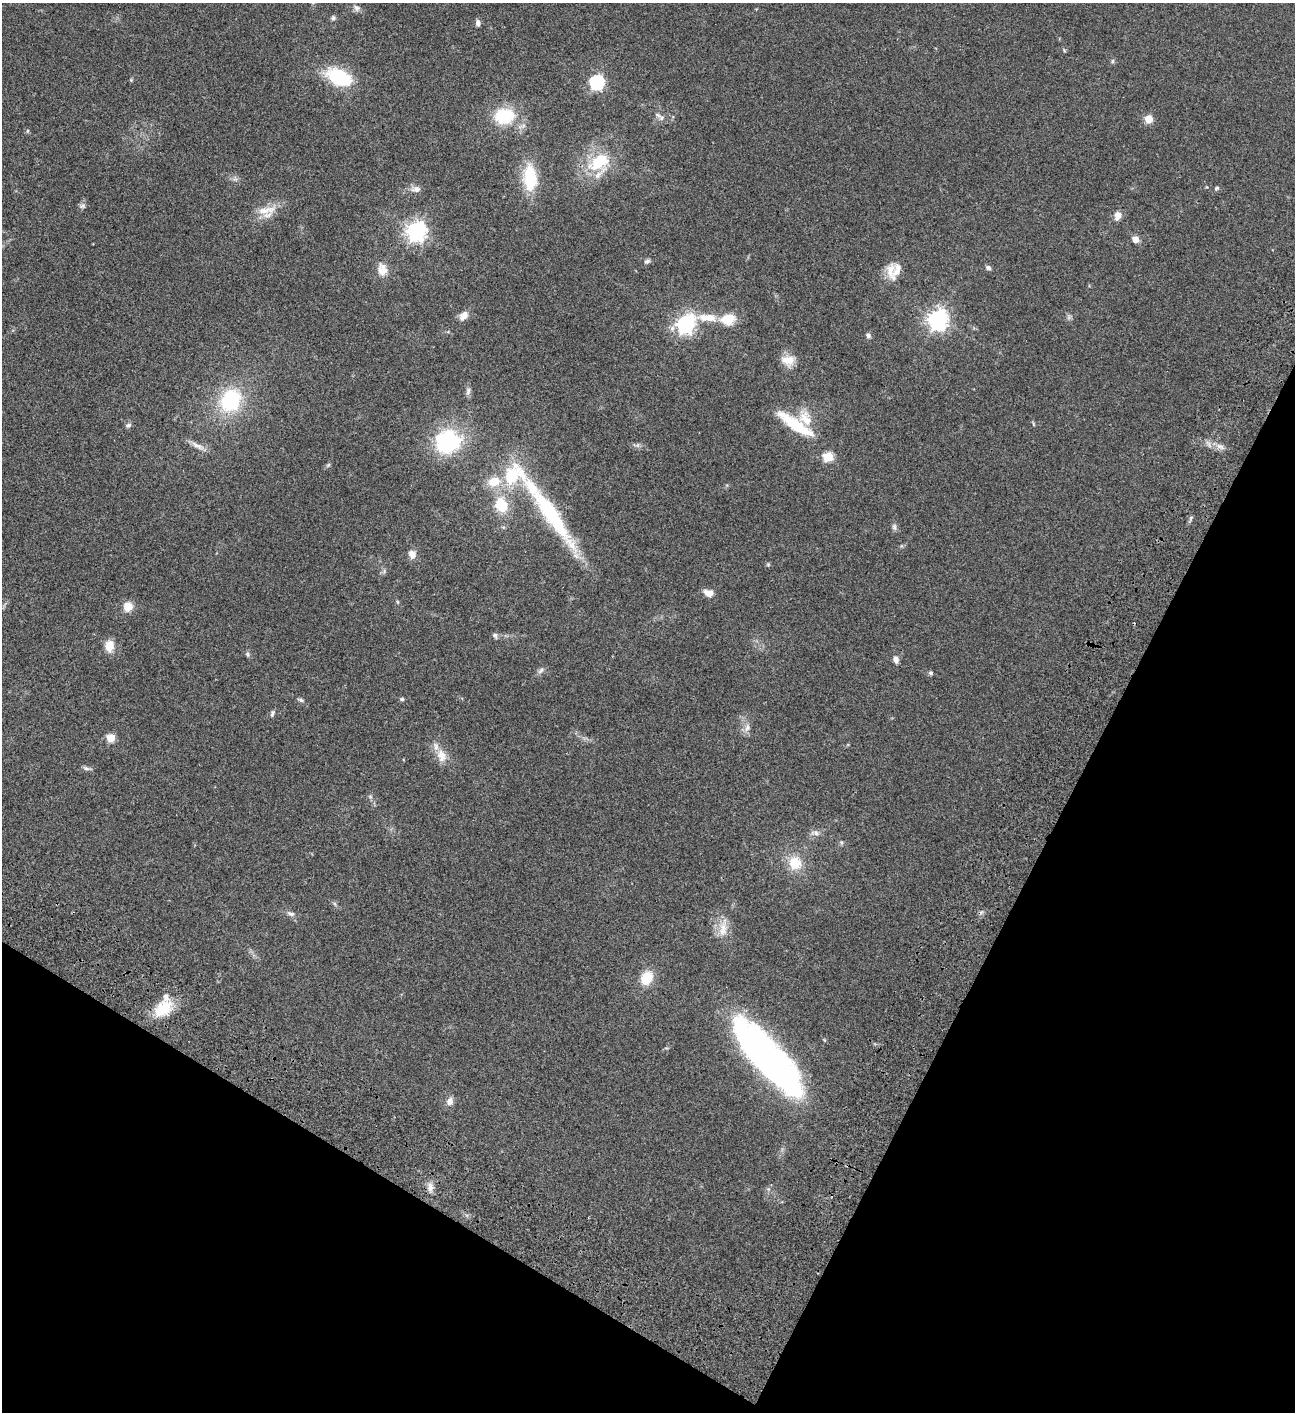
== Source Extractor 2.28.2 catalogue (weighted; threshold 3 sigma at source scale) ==
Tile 15 of 4 x 4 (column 3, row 4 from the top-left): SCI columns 3091-4383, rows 203-1612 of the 6050 x 6048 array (HDU 1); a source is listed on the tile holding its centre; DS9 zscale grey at full resolution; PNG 1297 x 1414 px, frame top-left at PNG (2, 3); no overlay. Shown black and unused: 26% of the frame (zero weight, under 3 of 4 exposures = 13% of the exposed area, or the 3 px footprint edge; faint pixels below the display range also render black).
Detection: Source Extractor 2.28.2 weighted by HDU 2 'WHT'; one run over the whole footprint, this tile lists its part. Background 0.0652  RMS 0.0059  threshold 0.0264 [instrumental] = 3 sigma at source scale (4.5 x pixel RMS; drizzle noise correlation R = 1.50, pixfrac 1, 0.05/0.05 arcsec/px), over >= 5 px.
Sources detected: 80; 1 too faint to see at this stretch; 1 inside a brighter object's white glare — not listed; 4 inside a brighter listed object's ellipse — not listed separately; the other 74 listed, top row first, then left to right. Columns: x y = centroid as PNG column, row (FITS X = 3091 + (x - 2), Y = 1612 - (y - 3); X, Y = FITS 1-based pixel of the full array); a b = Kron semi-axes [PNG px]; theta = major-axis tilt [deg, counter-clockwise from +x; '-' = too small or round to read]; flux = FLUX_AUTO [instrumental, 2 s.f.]
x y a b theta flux
356 8 10 8 -44 2.1
333 18 6 6 - 1.1
478 23 8 5 -83 2
1113 61 6 4 88 0.82
338 77 19 11 -23 45
131 80 5 4 - 0.57
597 82 6 6 - 110
658 115 12 6 -36 2
504 116 13 10 5 38
1149 119 5 5 - 17
27 131 5 3 - 0.56
599 162 34 20 32 25
530 178 26 13 -88 27
1217 188 6 5 - 0.89
416 189 13 8 -1 3
82 206 9 7 9 1.4
266 210 32 10 11 9
1118 215 9 6 69 4.5
416 231 7 7 - 320
1135 239 6 6 - 4.4
647 261 8 5 27 1.3
988 268 7 6 - 1.5
382 269 17 13 -85 6.1
890 271 22 10 83 7.3
464 316 11 7 49 4.9
708 318 37 11 -5 14
728 319 12 10 8 14
938 319 7 7 - 330
685 324 7 7 - 230
868 335 6 6 - 1.3
788 360 17 12 -8 6.8
468 391 11 6 88 1.9
230 400 27 22 58 40
795 424 53 13 -34 24
128 425 8 6 19 1.3
446 440 27 27 - 50
638 445 7 4 71 0.95
197 446 22 6 -26 3.7
1220 447 13 6 -23 2.9
828 457 5 5 - 30
328 465 7 4 45 0.89
494 482 19 13 12 9.8
501 505 14 11 -73 17
549 511 117 16 -55 62
894 527 9 6 81 1.5
412 554 10 8 -77 4
768 564 6 5 - 0.73
708 593 11 7 -20 4.5
397 602 6 4 -88 0.6
128 607 11 10 - 6.4
495 635 8 6 -49 1.4
109 646 13 10 83 7.3
248 654 7 5 -50 1.1
896 659 8 6 -72 2.5
541 670 10 5 42 1.7
931 673 7 5 -15 1
402 699 6 5 - 0.94
300 700 8 5 -19 1.1
272 713 10 4 75 1.1
747 728 13 7 73 3
111 738 5 5 - 21
442 755 19 12 -71 7.4
86 768 10 5 -18 1.4
370 797 6 5 - 1
816 833 10 7 -38 2.4
841 842 6 4 -45 0.84
795 863 17 15 -71 13
291 914 12 6 -19 2.1
723 931 33 10 80 7.2
647 978 12 10 62 14
163 1009 27 17 38 15
766 1057 86 26 -48 240
450 1101 10 9 - 3.1
430 1187 12 8 -86 3.4